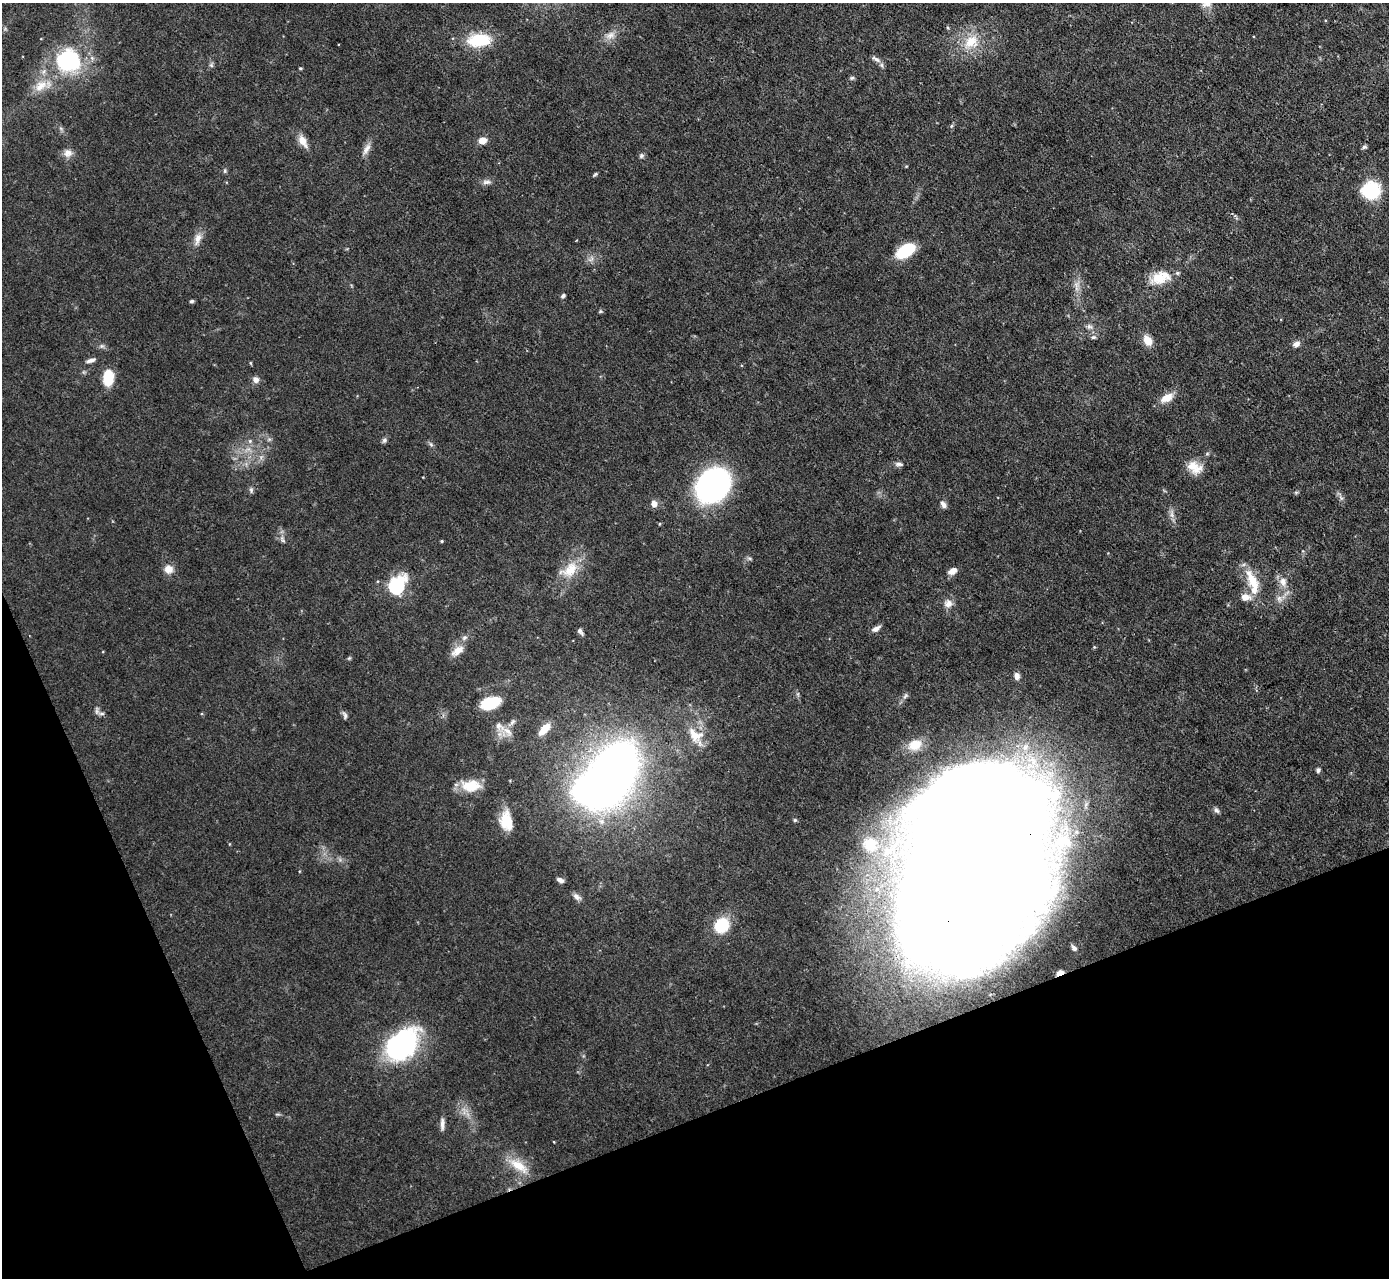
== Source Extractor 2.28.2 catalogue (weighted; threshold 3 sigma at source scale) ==
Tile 14 of 4 x 4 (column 2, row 4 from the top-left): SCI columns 1389-2775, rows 151-1426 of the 5551 x 5536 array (HDU 1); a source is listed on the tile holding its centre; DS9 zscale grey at full resolution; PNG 1391 x 1280 px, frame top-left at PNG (2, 3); no overlay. Shown black and unused: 19% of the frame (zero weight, under 3 of 4 exposures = <1% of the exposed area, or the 3 px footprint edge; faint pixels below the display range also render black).
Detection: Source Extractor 2.28.2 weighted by HDU 2 'WHT'; one run over the whole footprint, this tile lists its part. Background 0.0852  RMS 0.0051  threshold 0.0229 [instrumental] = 3 sigma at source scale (4.5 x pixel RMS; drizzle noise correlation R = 1.50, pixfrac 1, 0.05/0.05 arcsec/px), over >= 5 px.
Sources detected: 98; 1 too faint to see at this stretch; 4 inside a brighter object's white glare — not listed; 8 inside a brighter listed object's ellipse — not listed separately; the other 85 listed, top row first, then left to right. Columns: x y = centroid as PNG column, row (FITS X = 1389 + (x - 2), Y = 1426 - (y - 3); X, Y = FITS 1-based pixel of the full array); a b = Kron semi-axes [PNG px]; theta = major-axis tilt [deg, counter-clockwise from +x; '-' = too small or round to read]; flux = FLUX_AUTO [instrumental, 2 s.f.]
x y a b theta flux
610 35 13 9 29 3.7
479 40 26 13 5 22
971 42 22 17 34 13
876 59 15 6 -30 2.2
68 60 24 22 -20 52
211 65 6 5 - 0.9
300 68 4 3 - 0.64
852 78 7 5 21 0.9
41 86 20 12 34 8.1
951 126 5 5 - 0.76
482 140 9 7 10 4.4
303 141 17 9 -62 5.1
1364 147 7 5 15 0.94
366 149 18 7 58 3.3
68 153 12 11 - 3.3
641 156 7 6 - 1.2
225 171 6 4 84 0.8
595 174 6 4 39 0.74
486 182 12 6 1 2
1371 190 18 16 5 26
198 239 17 8 74 4.2
905 251 21 12 33 18
1160 277 26 15 18 12
1076 288 7 4 -90 1.7
563 296 6 4 40 1
192 301 6 4 16 0.83
600 311 5 4 - 0.69
1089 326 9 7 -22 1.7
1093 337 6 5 - 1
1147 340 11 8 -58 6.9
1296 344 9 7 18 2.3
101 346 7 6 - 1.2
90 360 11 5 16 2
108 378 12 8 86 18
256 379 9 8 - 2.5
1167 398 15 8 29 6.3
384 440 8 5 54 1.2
250 441 6 5 - 1.1
431 444 7 4 -45 0.99
899 464 12 5 -7 1.6
1193 465 21 15 -57 7.9
713 485 25 20 45 160
251 490 8 5 -82 1.1
1296 492 6 4 18 0.7
1341 498 7 5 -55 1.3
654 504 6 6 - 4
943 504 10 6 -54 2
1172 514 10 4 -82 2
283 540 9 4 -63 1.3
442 541 4 3 - 0.59
169 569 11 10 - 4.4
570 570 28 17 35 13
952 571 11 7 34 3.4
1253 582 37 12 -83 12
1283 582 14 10 -80 4.8
396 586 9 7 53 110
1279 598 9 7 -75 2.3
948 603 11 10 - 3.5
876 629 12 6 32 2.2
580 631 9 5 -58 1.4
458 651 20 9 37 5.4
349 658 5 5 - 0.62
490 703 23 13 20 14
102 714 9 4 0 1.1
345 715 10 5 -76 1.3
512 722 10 5 45 1.6
499 726 15 10 -28 4.6
544 729 17 8 48 7.8
695 736 26 16 -48 11
1318 770 7 5 90 1.1
610 776 45 26 59 520
471 786 23 13 0 12
1216 810 9 5 -51 1.3
505 820 24 13 88 9.2
795 820 5 5 - 0.76
971 852 199 100 73 2500
560 880 8 5 -28 2
577 897 12 6 -34 2
722 925 11 9 50 25
1074 948 8 5 -48 1.5
1060 973 8 5 23 2.8
401 1045 30 20 48 100
442 1124 17 5 -90 2.4
554 1142 4 2 - 0.32
519 1166 30 12 -35 11
Overlapping masked pixels (flux is a lower limit): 3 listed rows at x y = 610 776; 971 852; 1060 973